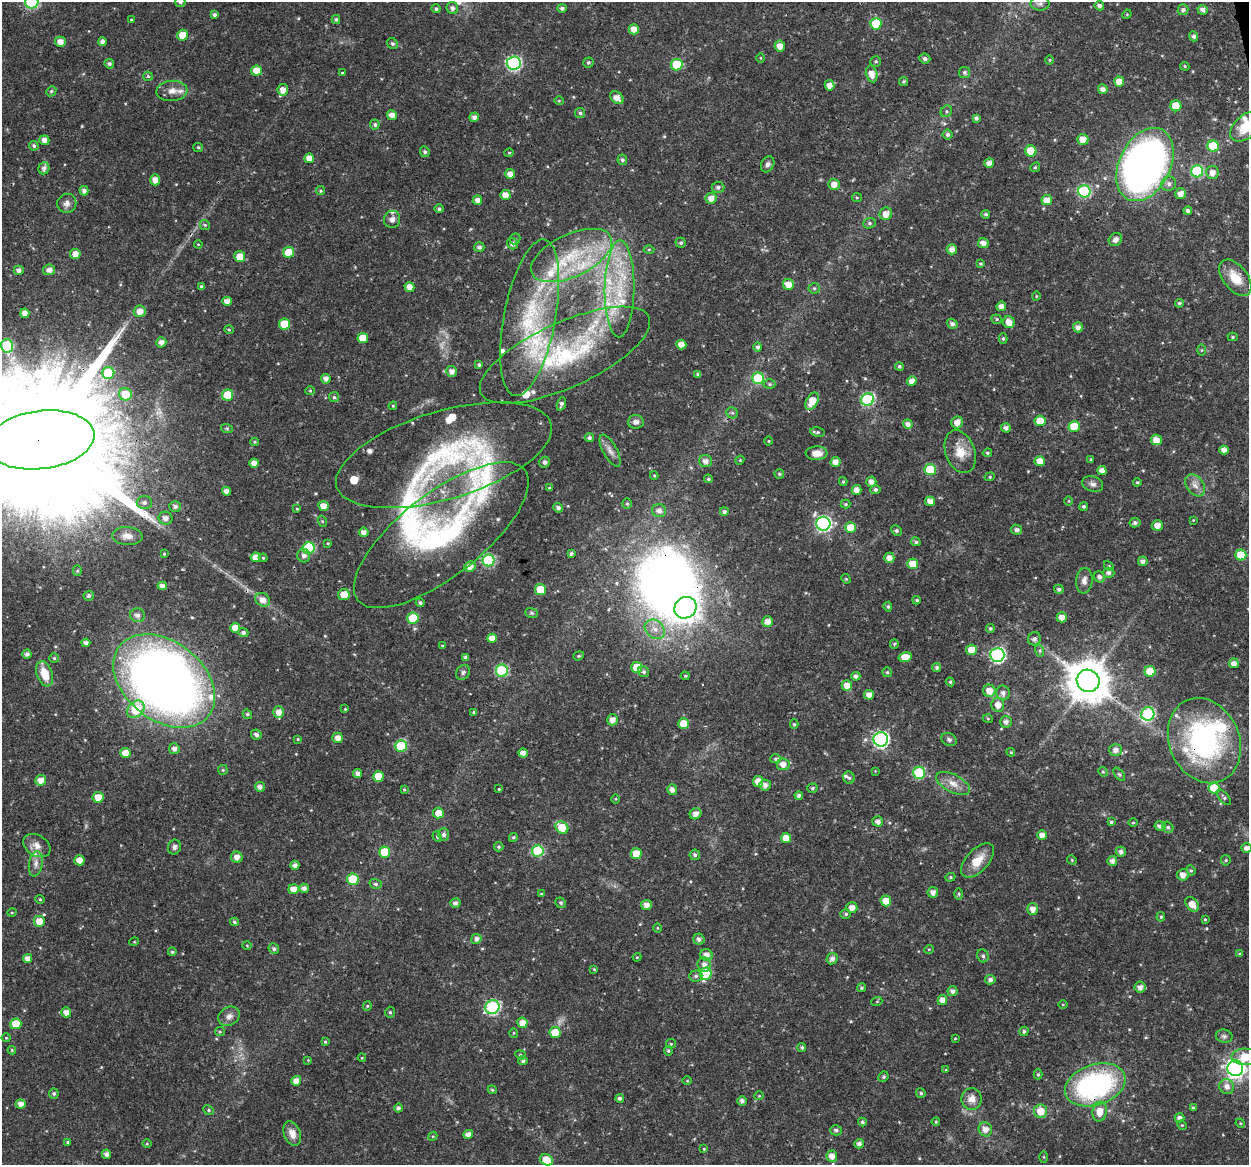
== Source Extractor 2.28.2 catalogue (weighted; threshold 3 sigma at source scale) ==
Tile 10 of 4 x 4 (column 2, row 3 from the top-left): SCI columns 1248-2494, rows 1201-2363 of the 4991 x 4774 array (HDU 1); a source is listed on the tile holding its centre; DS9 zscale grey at full resolution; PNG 1251 x 1167 px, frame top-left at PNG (2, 2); each listed source drawn as its Kron ellipse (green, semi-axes under 4 px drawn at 4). Shown black and unused: <1% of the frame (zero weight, under 3 of 4 exposures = <1% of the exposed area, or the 3 px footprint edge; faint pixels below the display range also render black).
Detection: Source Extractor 2.28.2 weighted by HDU 2 'WHT'; one run over the whole footprint, this tile lists its part. Background 0.0238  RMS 0.0018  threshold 0.00808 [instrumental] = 3 sigma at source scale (4.5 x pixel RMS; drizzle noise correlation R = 1.50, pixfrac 1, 0.0396/0.0396 arcsec/px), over >= 5 px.
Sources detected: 509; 1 too faint to see at this stretch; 4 inside a brighter object's white glare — neither listed nor drawn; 25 inside a brighter listed object's ellipse — not listed separately; the other 479 listed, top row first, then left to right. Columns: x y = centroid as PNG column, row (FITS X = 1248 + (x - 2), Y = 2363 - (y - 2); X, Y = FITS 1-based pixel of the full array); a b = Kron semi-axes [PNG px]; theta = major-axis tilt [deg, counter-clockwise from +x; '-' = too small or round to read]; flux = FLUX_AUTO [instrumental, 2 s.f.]
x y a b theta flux
32 2 6 6 - 21
180 2 5 5 - 0.44
1040 4 9 7 0 0.6
1099 6 5 4 - 0.62
452 8 6 5 - 0.72
562 8 5 4 - 0.51
436 9 4 4 - 0.35
1183 10 5 5 - 0.56
1203 10 5 5 - 0.85
1127 14 5 3 - 0.17
214 15 3 3 - 0.38
336 19 4 3 - 0.3
131 20 3 3 - 0.15
876 24 5 5 - 6
634 29 5 5 - 1.5
183 35 5 5 - 3.3
1194 36 5 4 - 0.55
60 42 5 5 - 1.3
102 42 4 4 - 0.66
392 44 6 5 - 0.42
780 46 5 5 - 1.4
760 58 5 3 - 0.14
925 59 5 5 - 0.53
1049 60 5 3 - 0.17
876 61 5 5 - 0.27
588 62 5 5 - 0.28
514 63 7 6 - 30
109 64 5 4 - 0.44
677 65 6 5 - 7
1185 66 5 4 - 0.23
256 71 5 5 - 2.6
342 72 4 3 - 0.13
964 72 5 5 - 0.35
872 74 8 5 -78 1.6
148 76 5 4 - 0.23
904 81 4 4 - 0.29
1119 82 5 5 - 2
829 85 5 5 - 1.3
1103 89 5 4 - 0.95
283 90 6 5 - 1.3
51 91 5 4 - 0.26
172 91 15 10 4 1.7
617 98 7 5 -41 1.5
559 101 5 3 - 0.15
1176 106 5 5 - 3.7
946 111 6 5 - 0.32
580 113 5 5 - 0.31
392 115 5 5 - 1.2
474 117 5 4 - 0.81
976 118 4 4 - 0.56
375 125 5 5 - 0.39
1246 126 19 11 42 3.9
947 134 5 5 - 0.46
1083 139 6 5 - 1.5
44 140 5 5 - 1.1
34 146 5 4 - 0.41
1213 146 6 5 - 9
198 147 5 4 - 0.21
1031 151 6 5 - 4.5
425 152 5 4 - 0.4
509 153 4 4 - 0.19
309 158 5 5 - 1.3
622 160 5 5 - 0.44
989 163 5 4 - 1.1
768 164 8 6 64 0.54
1145 165 39 25 64 100
1035 167 5 4 - 0.25
44 168 6 5 - 0.77
1197 171 6 6 - 15
1212 173 6 6 - 1.4
510 174 5 5 - 1.2
155 180 5 5 - 1.4
834 184 6 5 - 1.3
1169 184 7 7 - 0.69
718 187 6 5 - 0.57
84 191 5 4 - 0.63
321 191 4 4 - 0.24
1084 191 6 6 - 17
1181 194 5 5 - 1.2
505 195 5 5 - 1.4
711 198 6 5 - 1.3
857 198 5 4 - 0.22
477 200 5 4 - 0.97
1047 200 5 5 - 1.9
67 203 10 9 - 0.89
439 209 4 4 - 0.4
1188 211 4 4 - 0.56
886 214 6 6 - 1.6
986 214 4 4 - 0.38
392 219 9 8 - 0.88
869 223 6 5 - 0.33
205 225 5 5 - 0.26
515 239 6 5 - 0.3
1115 239 7 6 - 0.69
681 243 5 5 - 0.34
983 243 5 5 - 1.2
198 244 4 3 - 0.15
512 244 6 5 - 0.68
479 247 5 5 - 0.58
649 249 5 3 - 0.21
952 249 5 5 - 0.99
289 252 5 5 - 3.9
75 254 5 5 - 1.5
572 255 44 21 25 12
240 256 5 5 - 2.2
981 264 3 3 - 0.25
19 270 5 4 - 0.68
49 270 6 5 - 1
1235 278 21 12 -52 3.8
788 284 5 5 - 1.7
201 286 4 3 - 0.26
409 287 5 5 - 1.4
814 288 5 5 - 0.29
619 289 48 15 89 11
1036 296 4 3 - 0.14
227 301 5 4 - 1.2
1179 303 4 4 - 0.4
1001 306 5 4 - 1
140 311 6 5 - 1.4
25 313 5 4 - 1.2
530 318 79 26 79 19
997 319 5 4 - 0.3
1009 322 6 5 - 1.7
285 324 5 5 - 4.7
952 324 5 4 - 0.59
1078 327 5 5 - 0.87
229 330 5 4 - 0.24
1233 337 5 4 - 0.26
363 338 5 5 - 2.3
1003 338 5 4 - 0.31
161 342 5 5 - 0.97
681 344 5 5 - 1.5
7 346 6 6 - 12
758 347 5 4 - 0.52
1202 350 5 3 - 0.17
565 355 92 32 24 27
479 365 4 4 - 0.34
899 366 4 4 - 0.32
452 371 5 5 - 0.97
108 373 6 6 - 7.2
698 374 4 3 - 0.41
758 378 6 6 - 10
326 379 5 5 - 0.9
912 381 5 4 - 1.1
770 384 6 5 - 0.3
310 391 5 4 - 0.23
125 394 6 6 - 4.1
228 395 5 5 - 5.4
334 397 5 5 - 0.34
868 399 6 6 - 19
812 401 9 5 61 3
561 404 7 4 73 0.55
393 406 4 4 - 0.21
732 413 6 5 - 0.31
1040 421 5 5 - 2.9
636 422 8 7 - 0.73
957 422 6 5 - 1.4
908 424 5 4 - 0.81
1074 427 6 5 - 5.4
1006 428 5 4 - 0.68
227 429 6 4 -19 0.23
818 432 7 4 -8 0.35
589 438 4 4 - 0.44
41 440 54 29 7 14000
1156 440 5 5 - 1.5
769 441 4 3 - 0.15
254 442 4 4 - 0.19
1224 450 5 4 - 1
610 451 18 7 -62 1.1
960 452 22 14 -71 3.3
816 453 11 6 3 1.6
987 453 4 4 - 0.29
444 455 112 44 17 29
1091 459 4 3 - 0.22
740 460 4 3 - 0.16
705 461 6 6 - 0.96
1040 461 5 5 - 1.9
545 462 5 5 - 0.44
835 462 5 5 - 1.4
254 463 5 4 - 1.2
930 469 5 5 - 6.3
1102 470 5 4 - 1.2
779 474 5 4 - 0.28
654 475 4 4 - 0.19
990 477 5 4 - 0.24
708 479 4 3 - 0.23
843 482 4 4 - 0.23
871 482 5 5 - 1
1137 482 4 3 - 0.23
1093 484 10 7 -19 0.74
1195 485 12 8 -55 1.2
549 488 4 3 - 0.25
875 489 5 4 - 0.45
857 490 5 5 - 1.2
226 491 4 4 - 1
930 501 5 4 - 1.2
1069 501 4 3 - 0.14
144 503 7 6 - 0.67
627 504 5 4 - 0.25
845 504 5 4 - 0.25
175 506 6 5 - 0.63
323 506 5 5 - 1.5
1084 506 4 4 - 0.37
558 508 5 4 - 0.61
297 509 4 3 - 0.16
659 511 7 6 - 0.98
724 511 4 4 - 0.45
165 518 7 6 - 0.96
1193 520 4 4 - 0.15
322 521 5 3 - 0.18
1135 523 5 4 - 0.47
823 524 7 7 - 37
1157 525 5 5 - 1.3
850 527 5 5 - 3.2
1017 530 5 5 - 0.56
896 531 5 4 - 0.41
364 532 5 4 - 0.98
441 535 106 41 38 34
127 536 15 9 -4 1.3
916 542 5 4 - 0.38
328 543 4 3 - 0.18
309 548 6 6 - 14
164 554 4 3 - 0.17
571 554 4 3 - 0.42
1241 555 5 5 - 4.3
304 556 7 6 - 0.68
256 557 5 4 - 1.5
263 558 4 4 - 0.23
889 558 5 5 - 1.3
488 560 6 6 - 16
1143 561 5 4 - 0.67
913 564 5 5 - 2.8
470 566 5 5 - 1.2
1109 566 6 4 -45 0.21
77 571 5 4 - 0.26
1109 573 6 5 - 0.66
1099 577 6 5 - 0.68
846 579 5 4 - 0.19
1084 581 13 8 84 1
162 586 4 4 - 0.93
1059 589 5 4 - 0.44
540 590 5 5 - 4.2
344 595 6 5 - 2.2
89 596 5 5 - 0.4
263 600 8 6 -33 1.4
917 600 4 3 - 0.3
420 603 4 4 - 0.4
888 607 5 4 - 0.32
685 608 11 10 - 160
531 613 6 5 - 0.29
137 615 7 7 - 0.72
1062 617 5 5 - 1.3
413 618 6 5 - 6.5
768 621 5 5 - 1.2
235 628 5 5 - 1.6
990 628 4 4 - 0.29
655 629 11 8 -40 1.5
243 633 5 4 - 0.56
492 638 5 4 - 1.6
1034 639 7 6 - 0.56
86 643 4 4 - 0.8
894 644 5 4 - 0.26
442 646 4 3 - 0.21
971 650 5 5 - 2.3
1040 651 6 4 -72 0.28
27 654 4 4 - 0.63
997 655 7 7 - 35
579 656 6 4 19 0.24
465 657 4 4 - 0.56
905 657 6 5 - 2.3
54 658 5 4 - 0.28
1234 663 5 5 - 1
637 667 5 5 - 3.3
937 667 4 4 - 0.5
502 671 6 6 - 16
1150 671 5 5 - 4.3
463 672 8 6 56 0.45
644 672 6 5 - 0.39
887 672 5 5 - 0.27
45 674 13 7 -71 3
685 676 4 4 - 0.23
856 676 4 4 - 0.69
164 681 57 39 -38 170
1088 681 11 11 - 600
950 682 4 4 - 0.24
847 685 5 5 - 1.7
989 691 6 6 - 1.8
1003 693 7 6 - 0.81
869 695 5 5 - 1.1
998 705 7 6 - 1.5
136 709 10 7 45 7.8
345 709 3 3 - 0.14
279 712 5 5 - 1.4
474 712 4 4 - 0.27
247 714 5 4 - 0.32
1148 714 7 6 - 18
988 719 5 3 - 0.16
612 720 5 5 - 1.3
1006 722 6 5 - 0.72
683 724 5 5 - 2.9
794 724 4 4 - 0.26
256 734 5 4 - 0.61
338 738 5 5 - 1.4
298 739 4 4 - 0.2
881 739 7 7 - 37
949 739 8 6 -24 0.47
1204 741 44 35 -66 34
401 746 6 5 - 9.3
174 749 5 5 - 0.87
1115 750 6 6 - 0.96
1011 752 4 4 - 0.22
125 753 5 5 - 2
523 753 5 4 - 1.2
775 759 5 4 - 0.3
783 764 6 6 - 1.4
223 770 5 5 - 0.23
875 771 3 3 - 0.13
1103 772 5 4 - 0.21
358 773 4 4 - 0.82
919 773 6 6 - 12
1119 774 8 4 -53 0.28
379 776 5 5 - 3.8
849 778 6 5 - 0.4
41 780 5 5 - 1.6
758 781 5 5 - 1.5
953 783 18 9 -27 1.8
765 785 5 5 - 0.93
260 787 5 4 - 0.78
812 788 5 4 - 0.33
1214 788 5 5 - 5.8
404 789 4 4 - 0.18
499 789 3 3 - 0.19
672 790 5 5 - 0.91
799 796 4 4 - 0.57
98 797 5 5 - 2.3
1224 797 9 4 -48 0.36
616 799 5 3 - 0.15
438 813 5 5 - 1.7
696 814 6 5 - 1.1
878 821 5 5 - 0.81
1111 822 4 4 - 0.34
1133 823 5 3 - 0.2
1160 826 5 4 - 0.64
1168 827 6 5 - 0.39
562 828 7 5 -42 5.3
444 834 6 5 - 0.69
1042 835 5 5 - 1.3
437 837 5 4 - 0.29
513 837 4 4 - 0.27
786 838 5 5 - 2.4
37 846 14 10 -31 1.4
174 847 7 6 - 0.59
499 847 5 4 - 0.26
1247 848 5 4 - 0.8
538 851 6 5 - 12
385 852 5 5 - 5.9
1121 852 5 5 - 0.74
636 854 5 5 - 2.6
695 855 5 5 - 0.49
237 857 6 5 - 1.3
79 860 5 5 - 2
978 860 21 11 47 3
1072 860 5 4 - 0.2
1226 860 5 5 - 0.27
1112 861 5 5 - 0.82
36 864 13 7 81 0.95
295 865 4 4 - 0.76
1191 870 5 4 - 0.27
1183 875 6 5 - 1.2
950 877 5 4 - 0.25
353 879 5 5 - 7.6
376 884 6 5 - 0.37
304 888 5 4 - 0.83
293 889 5 5 - 1.7
933 892 5 5 - 0.94
541 894 3 3 - 0.19
959 894 5 3 - 0.27
40 899 4 4 - 0.21
886 901 5 5 - 2.3
455 903 5 5 - 0.65
561 903 5 5 - 0.35
1192 904 8 5 -49 1.8
646 905 5 5 - 1.1
852 908 5 5 - 1.4
1033 909 5 5 - 1.3
12 912 5 3 - 0.16
846 914 5 4 - 0.31
1161 917 5 4 - 0.21
1205 919 4 4 - 0.2
39 921 6 6 - 2
234 922 4 3 - 0.31
657 928 5 3 - 0.17
476 939 5 5 - 0.81
699 939 6 5 - 0.59
134 942 5 3 - 0.15
247 945 4 3 - 0.16
274 949 5 5 - 0.45
929 949 5 3 - 0.15
172 952 4 4 - 0.29
1240 954 4 3 - 0.32
706 955 6 6 - 1.1
983 956 6 5 - 0.41
637 957 4 4 - 0.18
28 958 4 4 - 1.3
832 959 6 5 - 0.83
704 964 7 6 - 1
594 969 4 3 - 0.15
706 974 6 6 - 8.9
696 976 6 5 - 0.45
990 980 5 5 - 0.62
1140 987 5 5 - 0.94
861 988 4 4 - 0.31
952 991 5 5 - 0.71
942 1000 5 4 - 1.2
877 1001 5 3 - 0.17
1063 1004 4 3 - 0.16
367 1006 5 4 - 0.21
492 1007 7 6 - 25
66 1012 5 5 - 1.2
390 1012 5 4 - 0.29
229 1016 11 9 31 1
522 1023 5 5 - 1.7
16 1024 5 5 - 4.3
1024 1031 5 4 - 0.37
220 1032 5 4 - 0.23
514 1033 5 4 - 0.2
555 1033 5 5 - 3.4
1224 1036 8 6 -12 0.54
6 1038 4 4 - 0.16
955 1038 3 3 - 0.16
325 1042 3 3 - 0.22
671 1044 5 4 - 0.21
802 1047 4 4 - 0.35
12 1050 4 3 - 0.2
668 1051 5 4 - 0.23
520 1055 5 4 - 0.26
1245 1057 14 8 -1 3.7
362 1058 4 4 - 0.17
308 1060 4 4 - 0.15
523 1060 4 4 - 0.55
1235 1068 8 8 - 94
946 1070 4 4 - 0.15
1038 1074 5 4 - 0.28
883 1077 5 5 - 0.32
296 1081 5 5 - 1.4
687 1081 5 3 - 0.17
1095 1085 31 20 18 36
1227 1086 8 7 - 1.1
492 1090 4 4 - 0.23
54 1093 5 5 - 0.38
921 1093 5 4 - 0.34
759 1096 5 3 - 0.14
620 1098 4 4 - 0.44
972 1099 11 10 - 1.5
742 1101 5 4 - 0.62
21 1104 5 4 - 1.1
398 1108 4 4 - 0.46
1193 1108 4 3 - 0.4
209 1110 5 4 - 0.29
1040 1111 7 6 - 2.5
1100 1111 10 7 80 2.2
1180 1118 5 4 - 0.72
862 1122 4 4 - 0.31
936 1122 4 3 - 0.2
1240 1123 5 4 - 0.18
1182 1125 5 4 - 0.21
985 1129 7 6 - 1.4
836 1130 6 5 - 0.48
292 1133 12 8 -69 1.6
468 1134 5 4 - 1.1
433 1136 5 3 - 0.18
68 1142 4 3 - 0.27
147 1144 5 3 - 0.19
859 1144 5 4 - 0.71
704 1149 3 3 - 0.15
106 1154 5 4 - 0.73
832 1156 5 5 - 1.3
1044 1157 5 4 - 0.2
546 1160 7 5 -26 4
Overlapping masked pixels (flux is a lower limit): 5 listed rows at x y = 41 440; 441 535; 164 681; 1204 741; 1095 1085
Isophote crosses this tile's border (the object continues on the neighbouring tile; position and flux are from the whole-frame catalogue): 7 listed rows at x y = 32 2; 180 2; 1246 126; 41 440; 1247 848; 1245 1057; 832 1156